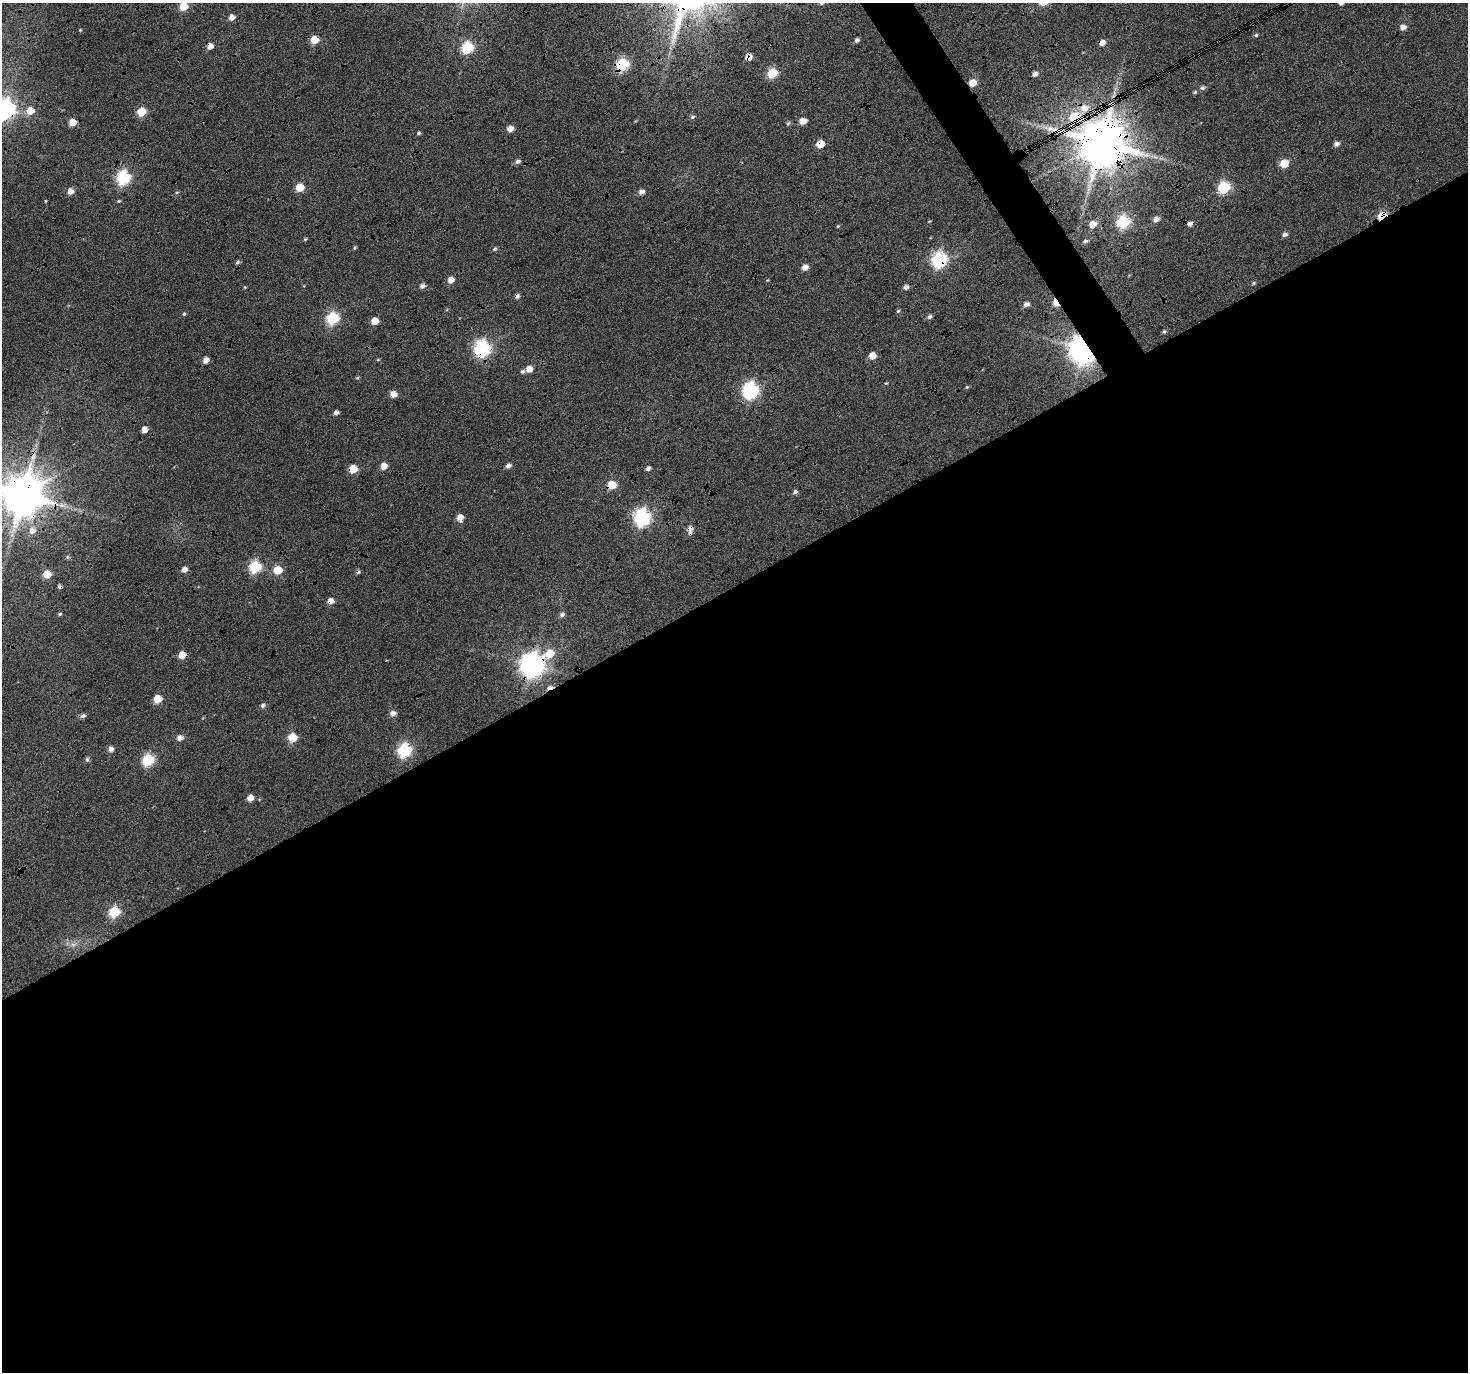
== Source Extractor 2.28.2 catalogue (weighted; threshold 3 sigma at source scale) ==
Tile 15 of 4 x 4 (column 3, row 4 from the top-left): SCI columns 2938-4403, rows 178-1547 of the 5868 x 5773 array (HDU 1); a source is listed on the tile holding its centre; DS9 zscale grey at full resolution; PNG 1470 x 1374 px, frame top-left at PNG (2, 3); no overlay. Shown black and unused: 59% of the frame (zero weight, under 4 of 12 exposures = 1% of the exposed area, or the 3 px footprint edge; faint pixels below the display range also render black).
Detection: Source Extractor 2.28.2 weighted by HDU 2 'WHT'; one run over the whole footprint, this tile lists its part. Background 0.127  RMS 0.024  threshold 0.0971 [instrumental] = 3 sigma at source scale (4.09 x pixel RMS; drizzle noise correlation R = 1.36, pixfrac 0.8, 0.0396/0.0396 arcsec/px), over >= 5 px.
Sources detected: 122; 8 cosmic-ray / hot-pixel residue — not listed; the other 114 listed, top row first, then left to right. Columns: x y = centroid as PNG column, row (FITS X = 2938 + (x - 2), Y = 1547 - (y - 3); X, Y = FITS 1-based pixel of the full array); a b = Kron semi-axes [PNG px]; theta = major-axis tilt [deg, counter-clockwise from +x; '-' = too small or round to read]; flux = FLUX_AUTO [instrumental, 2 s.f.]
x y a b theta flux
1341 3 5 5 - 6.7
183 6 5 5 - 67
231 17 5 5 - 14
1403 27 5 5 - 14
80 30 4 3 - 1.9
1256 35 5 5 - 3.2
314 40 5 5 - 57
857 40 5 4 - 6
1102 42 5 5 - 16
210 46 5 4 - 20
467 47 6 6 - 210
748 57 6 6 - 21
622 64 6 6 - 260
772 73 5 5 - 120
1035 74 5 4 - 9.1
973 82 5 5 - 33
1202 88 6 6 - 5.1
1195 92 6 4 16 3.4
1084 108 12 10 8 27
5 109 7 7 - 1100
30 110 6 5 - 37
141 112 5 5 - 83
692 117 6 5 - 4.3
803 121 5 5 - 25
72 122 5 5 - 36
788 123 6 4 72 3.3
510 129 6 5 - 18
418 133 5 4 - 3.4
1101 142 17 13 -39 13000
1336 143 6 5 - 8.5
820 144 5 5 - 41
1155 157 7 4 -19 6
518 161 6 5 - 7.1
1284 163 5 5 - 48
123 177 6 6 - 370
300 187 5 5 - 54
1224 187 6 6 - 220
70 191 5 5 - 17
177 192 5 3 - 2
641 192 5 5 - 12
45 201 5 3 - 1.8
119 201 5 4 - 2.4
1382 215 6 4 40 70
1156 219 6 5 - 11
1123 221 6 6 - 270
1093 224 6 5 - 28
838 226 4 3 - 2.1
1285 234 6 5 - 7.7
305 239 5 4 - 2.4
1085 241 6 5 - 4.7
355 248 4 4 - 2.9
495 249 6 5 - 4.3
939 259 7 7 - 450
237 262 6 5 - 4.2
805 267 6 5 - 16
451 280 5 4 - 22
1254 283 6 4 28 3
906 287 5 5 - 9.4
1056 302 7 4 -69 38
1026 304 6 4 18 9.8
898 311 5 4 - 2.8
184 314 5 4 - 3.1
929 317 6 5 - 6.1
332 318 6 6 - 250
375 321 5 5 - 31
1164 331 6 5 - 3.3
482 348 7 7 - 580
1083 349 8 7 - 3500
872 356 5 5 - 25
378 359 5 3 - 2.1
206 360 5 4 - 17
529 369 5 5 - 22
522 371 6 6 - 4.3
357 378 5 4 - 2.5
886 383 5 4 - 2.2
967 387 4 4 - 2.4
750 391 7 7 - 520
393 394 5 5 - 21
336 412 5 5 - 7.1
144 430 5 5 - 21
384 466 5 5 - 27
508 466 6 5 - 8.9
648 468 5 4 - 7.5
353 469 6 5 - 48
612 485 6 5 - 58
795 492 5 4 - 5.9
22 495 12 11 - 8700
460 517 6 5 - 20
642 517 7 7 - 580
32 531 8 7 - 14
67 557 6 4 -90 2.8
255 566 6 6 - 220
184 569 5 5 - 14
278 570 5 5 - 68
47 574 5 5 - 50
330 601 5 5 - 17
60 614 5 4 - 3
562 615 7 5 25 6.3
549 653 9 7 36 44
182 655 5 5 - 37
532 665 8 8 - 2000
157 699 5 5 - 61
262 705 6 5 - 5.2
393 713 6 5 - 11
83 716 5 5 - 6.9
292 737 5 5 - 79
180 738 6 5 - 14
110 749 5 5 - 11
404 750 6 6 - 320
87 759 7 5 -89 3.9
148 759 6 6 - 210
250 798 5 5 - 19
114 912 6 6 - 170
73 944 9 4 8 7.4
Overlapping masked pixels (flux is a lower limit): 22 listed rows (the first 20) at x y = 1102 42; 210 46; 748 57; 622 64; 973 82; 1084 108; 5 109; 1101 142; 820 144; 1382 215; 939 259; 1056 302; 482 348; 1083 349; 144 430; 353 469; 612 485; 22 495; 330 601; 549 653
Isophote crosses this tile's border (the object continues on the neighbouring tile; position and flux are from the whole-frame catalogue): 4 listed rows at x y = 1341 3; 183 6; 5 109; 22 495